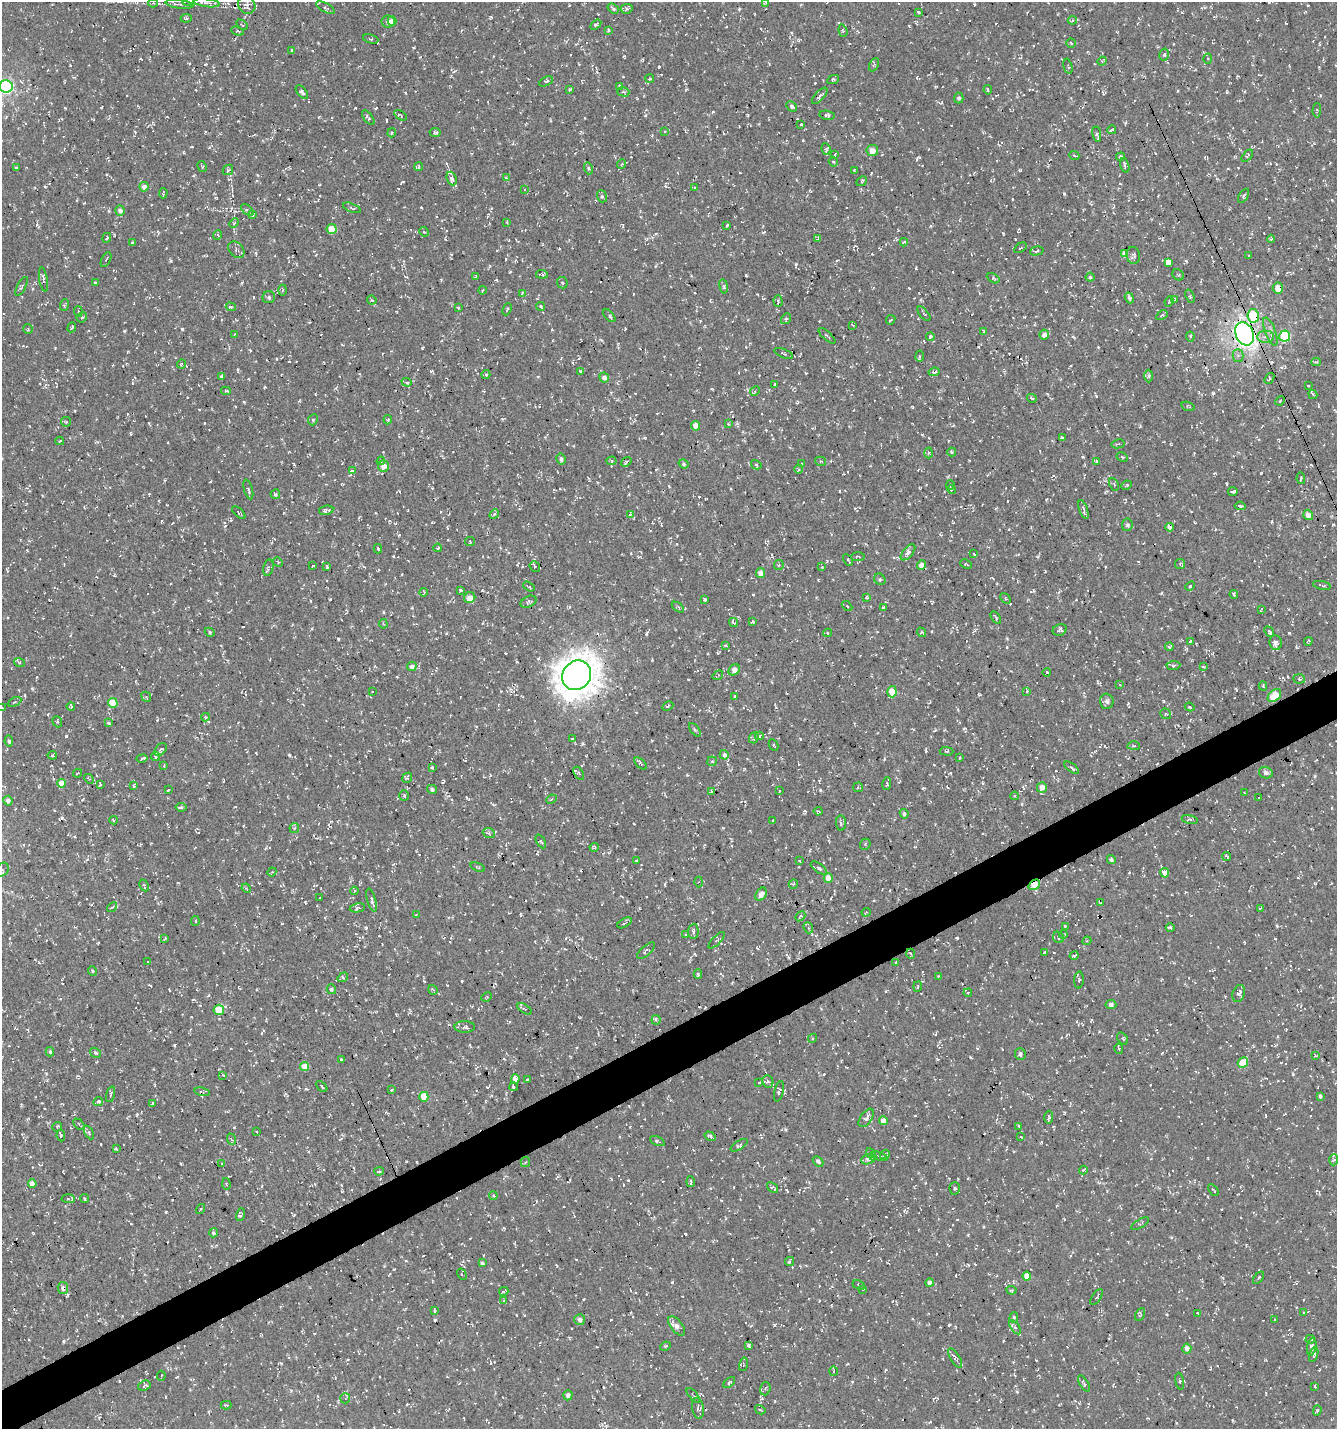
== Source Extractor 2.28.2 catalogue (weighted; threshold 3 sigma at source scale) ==
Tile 7 of 4 x 4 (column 3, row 2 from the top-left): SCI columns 2822-4156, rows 2857-4283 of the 5583 x 5711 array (HDU 1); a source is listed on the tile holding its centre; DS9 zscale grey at full resolution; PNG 1339 x 1431 px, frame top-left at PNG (2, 2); each listed source drawn as its Kron ellipse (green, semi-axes under 4 px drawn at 4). Shown black and unused: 3% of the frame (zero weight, under 3 of 5 exposures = <1% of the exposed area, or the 3 px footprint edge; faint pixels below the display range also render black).
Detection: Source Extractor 2.28.2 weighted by HDU 2 'WHT'; one run over the whole footprint, this tile lists its part. Background -0.0143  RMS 0.0038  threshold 0.0172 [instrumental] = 3 sigma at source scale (4.5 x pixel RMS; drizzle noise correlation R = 1.50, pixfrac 1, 0.0396/0.0396 arcsec/px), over >= 5 px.
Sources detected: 1205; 92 cosmic-ray / hot-pixel residue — neither listed nor drawn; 11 inside a brighter listed object's ellipse — not listed separately; of the other 1102, all 500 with FLUX_AUTO >= 0.445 (the completeness limit of this list) listed and drawn (602 fainter detections not listed), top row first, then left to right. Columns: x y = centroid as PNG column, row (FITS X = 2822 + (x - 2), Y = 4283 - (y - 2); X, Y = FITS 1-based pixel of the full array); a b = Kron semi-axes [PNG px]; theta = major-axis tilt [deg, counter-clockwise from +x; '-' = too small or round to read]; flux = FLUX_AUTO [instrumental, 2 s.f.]
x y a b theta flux
188 2 6 4 10 0.62
766 2 4 3 - 0.53
153 3 4 4 - 0.49
206 3 13 4 -7 1.3
179 4 14 3 -7 1
247 5 9 8 - 1.7
325 8 10 4 -29 0.72
613 9 6 4 -40 0.63
627 9 6 5 - 0.84
918 12 4 3 - 0.57
186 18 5 3 - 0.5
1072 20 5 3 - 0.52
388 21 6 6 - 1.4
392 21 5 4 - 2
596 24 6 4 34 0.63
242 25 7 3 -34 0.54
608 30 4 3 - 0.54
238 31 7 4 -18 0.53
843 31 6 4 -71 0.63
371 39 8 4 -14 0.59
1071 43 5 4 - 0.65
292 51 3 3 - 0.69
1164 55 6 5 - 0.72
1208 59 5 4 - 0.53
1102 61 4 4 - 0.45
874 65 7 4 63 0.63
1068 66 8 4 -75 0.57
650 79 4 4 - 0.51
833 80 6 4 25 0.6
546 81 7 4 24 0.79
6 86 6 6 - 46
619 86 4 2 - 0.59
570 90 3 2 - 0.56
988 90 5 3 - 0.57
302 92 8 4 -49 0.9
623 92 6 4 -17 0.7
820 96 10 4 47 1.1
959 98 5 5 - 0.86
792 106 6 4 -45 1
1317 110 7 4 87 0.52
400 115 7 3 -32 0.69
827 115 7 4 -12 1
368 118 8 4 -52 0.86
801 124 3 3 - 0.47
1112 130 4 3 - 0.93
665 131 4 3 - 0.51
392 133 5 3 - 0.45
435 133 6 4 -11 0.66
1097 134 7 4 -80 1.3
826 149 6 4 -82 0.54
872 151 5 5 - 3.2
835 155 3 2 - 0.48
1074 155 5 3 - 0.45
1247 156 7 4 49 0.6
1120 157 4 4 - 0.7
833 162 5 4 - 0.61
622 164 5 4 - 0.47
1125 165 7 4 -76 0.79
202 167 6 3 -60 0.65
418 167 4 4 - 0.57
16 168 4 3 - 0.61
588 168 6 4 -74 0.61
228 170 6 4 45 0.69
854 171 3 3 - 0.47
506 178 4 3 - 0.59
452 179 7 5 -69 2.1
861 181 6 4 44 0.61
144 187 4 4 - 2
695 188 4 2 - 0.59
525 189 3 3 - 0.46
163 193 5 2 - 0.55
602 196 6 5 - 0.66
1244 196 8 4 58 0.74
352 208 9 3 -22 0.46
247 210 7 4 -42 0.75
120 211 5 5 - 1.6
252 215 3 3 - 1.7
507 222 3 2 - 0.46
234 223 5 4 - 0.54
727 226 4 3 - 0.79
332 229 5 5 - 6.1
424 232 5 4 - 0.52
217 235 5 3 - 0.5
107 238 5 3 - 0.62
818 239 4 3 - 0.51
1271 239 4 4 - 0.48
904 242 4 3 - 0.62
133 243 3 3 - 0.48
1020 248 7 3 35 0.47
236 250 9 6 -49 1.2
1037 251 7 4 15 0.73
1125 254 4 4 - 2.2
1133 255 8 6 -80 1.3
1249 256 3 3 - 0.64
106 260 8 4 62 0.72
1168 262 4 3 - 150
542 274 6 3 -6 0.98
1178 275 6 5 - 0.58
475 277 4 3 - 0.67
1090 277 4 4 - 0.47
993 278 7 4 -29 0.52
43 279 12 3 -80 1.2
95 283 3 3 - 0.53
562 283 6 5 - 0.86
22 286 10 3 62 0.67
724 286 7 4 -81 0.61
1278 288 5 5 - 4.5
282 290 5 3 - 0.48
483 290 4 3 - 0.68
522 293 3 3 - 0.52
1190 296 7 3 -69 0.46
269 297 6 6 - 0.86
1129 298 5 4 - 0.97
372 300 5 3 - 0.65
1175 300 4 3 - 0.81
778 301 6 4 -87 0.61
1169 301 5 3 - 0.45
64 305 6 3 70 0.45
541 306 5 3 - 0.54
231 307 5 4 - 0.71
458 308 4 3 - 0.46
507 309 6 3 67 0.51
78 311 5 4 - 0.52
924 314 9 3 -49 0.56
1162 315 6 4 28 0.58
609 316 8 4 -50 0.67
1253 316 7 5 -82 13
82 317 5 4 - 0.81
786 319 6 4 53 0.65
891 320 5 3 - 0.45
853 325 4 3 - 0.48
72 327 5 3 - 0.83
28 329 5 5 - 0.48
984 332 3 2 - 0.53
1270 332 15 5 -70 2
234 334 3 3 - 0.51
1245 334 12 9 -64 110
1044 335 5 5 - 2.3
827 336 10 3 -41 0.59
1190 336 5 4 - 0.65
1285 336 5 5 - 27
930 337 4 3 - 0.6
1265 337 8 6 1 1.8
784 353 10 3 -21 0.57
920 356 5 3 - 0.46
1238 356 6 5 - 0.95
1316 362 4 3 - 0.5
181 364 4 3 - 0.47
581 371 4 3 - 0.59
934 372 6 3 6 0.88
486 375 4 4 - 0.78
222 376 4 3 - 0.88
1149 376 6 4 88 0.64
604 377 5 4 - 1.6
1269 378 6 4 51 0.62
407 382 5 4 - 0.63
775 384 3 2 - 0.46
1308 385 3 2 - 0.51
226 391 5 3 - 0.83
755 391 5 4 - 0.48
1313 394 5 3 - 0.46
1032 398 5 3 - 0.45
1280 401 5 3 - 0.45
1188 406 7 4 -15 0.52
313 420 6 4 66 0.55
388 420 4 3 - 0.46
66 422 5 4 - 0.46
728 424 3 3 - 0.44
696 426 5 4 - 3.5
1062 438 3 2 - 0.54
60 441 4 3 - 0.68
1118 444 7 2 12 0.49
952 452 4 3 - 0.6
928 453 5 3 - 0.45
1122 457 6 3 -29 0.5
561 459 5 4 - 1.1
381 461 4 4 - 0.5
612 461 5 4 - 0.64
820 461 5 4 - 0.73
1097 461 3 3 - 0.75
626 462 6 3 36 0.47
684 464 5 4 - 0.62
801 464 3 3 - 0.55
756 465 5 4 - 0.49
383 466 6 5 - 3.2
799 469 4 4 - 0.54
352 471 4 4 - 4.5
1301 478 6 3 -79 0.51
1114 484 6 4 -64 0.69
950 485 5 3 - 0.59
1126 485 5 4 - 0.47
248 489 10 4 -74 0.83
951 490 4 4 - 0.7
1233 492 5 3 - 1.2
275 494 5 4 - 0.7
1240 506 5 3 - 0.62
1083 509 10 4 -72 1.1
326 510 7 4 11 1.2
239 513 8 3 -41 0.6
494 514 5 4 - 0.55
630 514 4 4 - 0.57
1308 515 5 5 - 2.2
1127 525 6 5 - 0.76
1170 527 4 4 - 2.4
470 542 5 4 - 0.76
438 548 4 3 - 0.5
378 549 5 3 - 0.7
908 552 9 5 49 1.6
974 554 3 2 - 0.46
858 557 7 3 2 0.58
848 560 6 2 -61 0.57
278 562 5 3 - 0.47
966 564 6 3 -27 0.48
1180 564 5 5 - 0.57
779 565 5 5 - 0.59
922 565 5 4 - 3.4
313 566 4 2 - 0.47
535 566 6 5 - 0.54
327 567 4 2 - 0.51
822 567 3 3 - 0.65
268 568 8 5 77 0.65
761 573 5 4 - 2.2
880 579 6 5 - 0.64
1322 585 9 2 -12 0.52
1190 586 6 3 44 0.49
529 587 6 3 -34 0.58
460 590 3 3 - 0.6
424 592 4 3 - 0.51
1234 594 4 3 - 0.47
867 597 4 4 - 0.7
470 598 6 5 - 2.8
1006 598 6 4 -47 0.48
705 599 3 3 - 0.64
529 602 8 5 27 0.99
847 606 6 4 -43 0.45
678 607 7 3 -37 0.65
883 607 4 2 - 0.67
1261 609 4 2 - 0.52
996 618 7 3 -58 0.81
733 622 5 3 - 0.8
753 622 3 3 - 0.62
383 624 5 4 - 0.46
1060 630 7 5 28 0.87
210 632 5 4 - 0.51
921 632 5 3 - 0.63
1269 632 6 3 -51 0.82
828 633 4 4 - 0.55
1308 641 4 3 - 0.48
1190 642 3 2 - 0.45
1276 643 7 6 - 1.5
726 646 3 3 - 0.76
1169 647 4 3 - 0.52
19 662 5 3 - 0.47
1173 665 7 4 5 0.71
412 666 5 4 - 2.3
1203 667 4 3 - 0.52
734 670 6 5 - 3
1047 672 4 3 - 0.72
577 675 15 14 - 610
718 675 6 4 37 0.56
1299 679 5 4 - 0.63
1120 684 3 3 - 0.46
1263 686 4 3 - 0.49
1027 691 4 3 - 1.3
372 692 3 2 - 0.52
892 692 6 4 -86 6.7
735 696 4 3 - 0.46
1274 696 8 5 44 7.6
146 697 5 4 - 0.63
1107 701 7 7 - 1.2
15 702 7 4 27 0.54
113 703 5 4 - 8.7
71 706 4 4 - 0.61
668 706 6 3 27 0.46
1190 707 5 3 - 0.47
2 708 4 2 - 0.53
1166 714 6 5 - 0.63
205 717 4 4 - 0.49
57 722 5 4 - 0.68
109 723 3 3 - 0.63
695 730 8 4 -54 0.68
759 736 4 3 - 0.73
572 738 3 2 - 0.46
754 738 6 4 70 0.73
9 741 5 4 - 0.85
774 745 6 4 -63 0.65
1134 746 6 4 0 0.54
161 750 7 5 47 0.72
946 751 7 4 -2 0.52
52 755 5 3 - 0.56
724 755 5 4 - 1.3
155 756 4 3 - 0.68
959 757 3 3 - 0.59
142 758 5 3 - 1.4
712 761 5 4 - 0.59
641 764 8 3 -44 0.65
164 766 3 3 - 0.5
432 768 4 3 - 0.52
1072 768 9 4 -38 1.1
77 773 4 3 - 0.56
579 773 7 4 -57 0.56
1266 773 7 6 - 1.4
407 778 5 4 - 0.75
89 779 5 4 - 0.46
61 783 4 4 - 4.8
100 784 4 3 - 0.69
887 784 7 3 80 0.57
134 786 4 3 - 0.58
858 787 5 5 - 0.48
1042 787 5 5 - 3.3
432 789 5 4 - 1.1
168 790 4 3 - 0.77
779 791 3 3 - 0.49
712 792 3 3 - 0.69
1244 793 3 2 - 0.53
404 796 5 4 - 0.62
1015 796 4 3 - 0.56
1259 797 3 3 - 1.3
551 799 5 4 - 0.59
8 801 5 4 - 1.8
181 807 6 4 -7 0.95
818 811 4 4 - 0.63
904 814 5 4 - 0.71
1190 819 8 3 -13 0.51
113 820 4 3 - 0.48
772 821 3 3 - 0.48
841 823 7 5 -86 0.82
294 828 5 4 - 0.55
489 833 6 5 - 0.67
541 841 7 4 -62 0.66
865 844 6 5 - 0.59
594 847 5 3 - 0.47
1227 857 4 2 - 0.52
1111 860 4 4 - 0.67
637 861 3 3 - 0.64
799 861 4 2 - 0.55
478 867 7 3 -21 0.44
819 868 9 4 -36 1.3
2 870 7 6 - 0.94
272 872 5 4 - 0.49
1165 873 5 3 - 370
828 878 5 4 - 3.6
699 882 5 4 - 0.58
793 884 5 4 - 0.45
144 885 6 3 -65 0.49
1034 885 6 4 37 5.9
246 888 5 4 - 0.45
354 891 4 3 - 0.61
761 894 7 5 57 2.6
320 898 3 3 - 0.51
371 900 12 4 -75 1.7
1101 903 4 3 - 0.79
112 907 6 3 42 0.54
357 908 8 4 10 0.63
1260 908 4 3 - 0.54
866 912 4 4 - 0.47
416 914 3 2 - 0.45
800 916 6 3 42 0.57
195 921 5 4 - 0.49
625 923 8 3 30 0.63
1065 926 3 3 - 0.52
808 928 6 4 -68 0.75
1170 928 4 3 - 1
693 931 7 5 86 1.3
1063 934 4 3 - 0.52
685 935 3 3 - 0.68
1058 937 6 5 - 0.75
165 938 3 2 - 0.46
717 940 11 4 46 0.68
1087 941 4 4 - 0.49
646 951 11 5 41 1.3
1044 953 3 3 - 0.49
911 954 5 3 - 0.45
1074 956 4 3 - 0.88
148 962 3 3 - 0.67
896 962 3 3 - 0.52
92 971 5 3 - 0.76
698 974 5 3 - 0.67
938 976 3 2 - 0.52
343 977 5 4 - 0.66
1079 980 8 4 87 0.62
918 986 5 3 - 0.47
331 989 5 4 - 0.76
433 990 5 3 - 0.52
968 993 4 3 - 0.47
1239 994 9 6 70 1.4
487 997 5 4 - 0.46
1111 1004 5 4 - 1.7
524 1009 8 3 -32 0.64
219 1010 5 5 - 9.8
656 1020 4 4 - 0.58
465 1027 10 6 0 1.5
812 1038 5 4 - 0.58
1123 1038 6 4 -53 0.57
1119 1049 5 4 - 0.76
50 1052 4 3 - 0.56
96 1053 6 4 -31 0.6
1020 1054 6 5 - 1.2
1315 1056 4 3 - 0.49
341 1059 3 2 - 0.52
1243 1062 5 4 - 8.2
305 1067 4 4 - 5.4
223 1075 4 3 - 0.46
515 1079 5 4 - 10
527 1079 3 3 - 0.56
768 1081 6 5 - 0.92
759 1082 3 2 - 0.46
322 1086 6 3 -46 0.62
513 1087 4 3 - 0.65
391 1090 3 3 - 0.63
779 1091 10 4 76 0.9
202 1092 8 3 -12 0.61
111 1094 8 3 75 0.75
1320 1096 4 3 - 0.66
424 1097 5 4 - 8
98 1102 5 3 - 1.1
152 1103 4 3 - 0.71
1049 1117 7 3 88 0.67
866 1118 10 5 55 2.1
884 1121 4 4 - 3.2
79 1124 6 4 -45 0.56
1019 1126 3 3 - 1.2
57 1127 5 4 - 0.58
89 1132 7 3 -63 0.56
256 1132 3 3 - 0.64
61 1136 5 3 - 0.59
710 1136 6 4 -32 0.89
1021 1137 3 3 - 0.49
231 1139 6 3 -69 0.5
657 1141 8 4 -24 0.65
739 1145 10 4 32 0.74
116 1149 4 3 - 0.45
871 1154 6 3 -59 1.5
885 1154 5 4 - 0.73
879 1156 8 2 -17 0.62
868 1159 7 5 24 1.2
1334 1160 5 3 - 0.64
818 1161 6 4 -45 1.1
525 1162 5 4 - 0.45
221 1164 4 3 - 0.55
1083 1170 4 4 - 0.48
379 1171 5 3 - 0.56
691 1182 5 3 - 0.8
32 1184 4 4 - 3.4
226 1184 6 3 -78 0.56
772 1187 6 4 -39 0.81
955 1188 6 5 - 0.69
1213 1190 7 2 -53 0.51
493 1196 4 4 - 0.6
68 1199 6 4 -4 0.52
85 1199 4 3 - 0.51
201 1209 5 2 - 0.62
240 1215 6 4 74 0.77
1140 1224 10 3 31 0.59
213 1233 4 4 - 0.71
790 1261 5 3 - 0.82
482 1263 4 3 - 0.78
462 1274 6 4 -61 0.59
1027 1276 4 4 - 3.4
1258 1278 7 3 51 0.5
930 1283 4 4 - 1.5
859 1285 6 4 -27 0.57
63 1288 6 5 - 1.8
863 1289 4 2 - 0.48
1011 1290 5 3 - 0.62
504 1291 5 3 - 0.62
1097 1297 9 4 55 0.73
504 1301 4 4 - 0.47
434 1311 4 3 - 0.79
1197 1313 3 2 - 0.57
1303 1313 3 3 - 1
1140 1315 7 4 64 0.67
1014 1318 5 4 - 0.52
580 1320 5 5 - 1.5
1275 1320 3 3 - 0.46
677 1326 11 6 -51 2
1015 1327 8 4 -52 1
1310 1339 4 4 - 0.72
749 1345 4 3 - 0.67
665 1346 5 3 - 0.59
1312 1347 9 4 79 1.7
1187 1348 5 4 - 2
1314 1355 8 4 72 0.79
955 1358 11 4 -58 1.2
743 1364 7 4 76 0.5
833 1371 5 3 - 0.67
161 1376 5 2 - 0.45
1180 1381 8 4 -79 0.71
729 1382 7 3 41 0.53
1084 1383 9 4 -59 0.92
144 1386 6 5 - 0.8
1315 1386 4 2 - 0.54
765 1389 7 5 73 0.84
568 1395 5 4 - 1.4
693 1395 9 4 -50 0.66
345 1398 5 5 - 0.66
226 1405 5 3 - 0.56
698 1408 10 6 -82 1.1
760 1410 5 3 - 0.5
1317 1410 5 4 - 0.51
Overlapping masked pixels (flux is a lower limit): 9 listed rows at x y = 1278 288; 1253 316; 1245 334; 1170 527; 577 675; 1274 696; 1034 885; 1239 994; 63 1288
Isophote crosses this tile's border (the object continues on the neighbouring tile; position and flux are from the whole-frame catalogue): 5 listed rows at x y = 188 2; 766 2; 6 86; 2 708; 2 870
Unlisted compact peaks at least as high as the median listed source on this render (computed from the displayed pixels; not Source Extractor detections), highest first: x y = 646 634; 1186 261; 171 261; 774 1325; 628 1180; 491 17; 926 751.